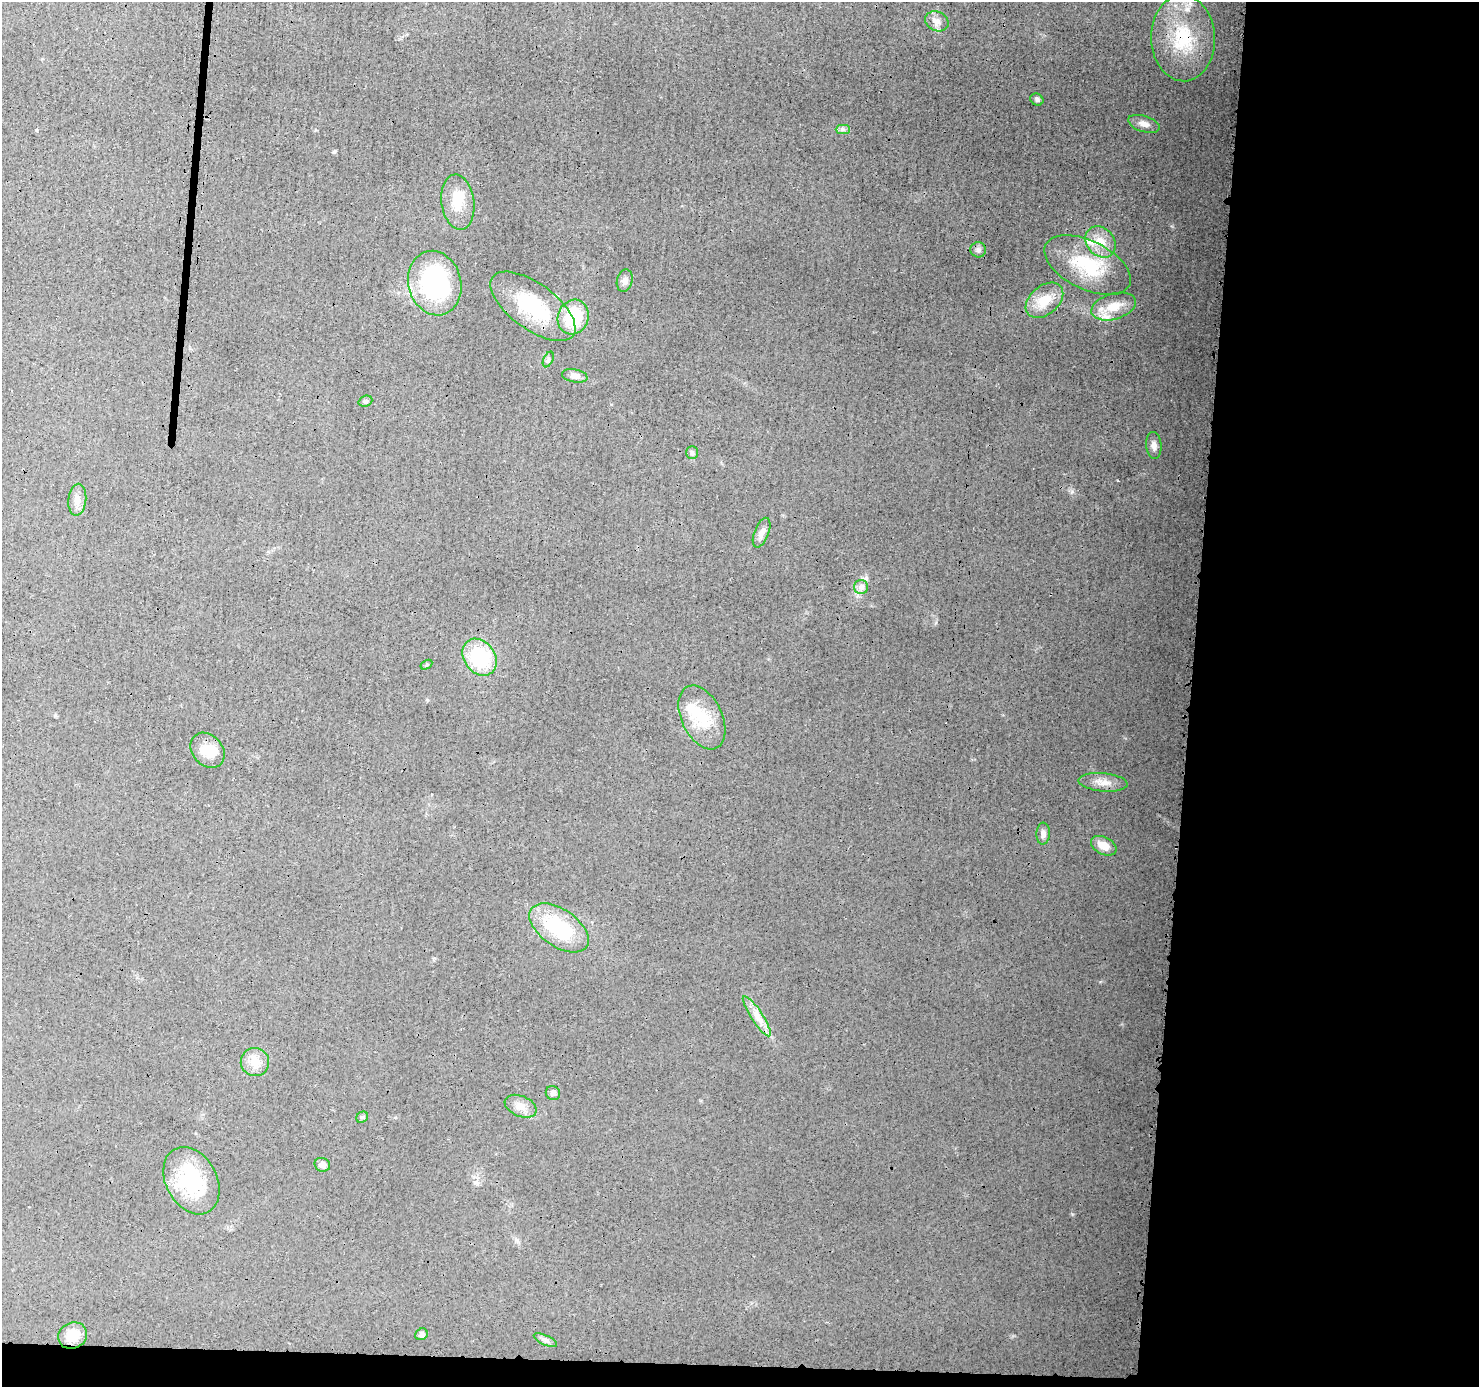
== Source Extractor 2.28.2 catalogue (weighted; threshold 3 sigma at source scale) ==
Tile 9 of 3 x 3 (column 3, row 3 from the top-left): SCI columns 2962-4438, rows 107-1491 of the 4448 x 4462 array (HDU 1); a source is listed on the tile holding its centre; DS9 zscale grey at full resolution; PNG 1481 x 1389 px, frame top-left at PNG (2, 2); each listed source drawn as its Kron ellipse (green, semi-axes under 4 px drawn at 4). Shown black and unused: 21% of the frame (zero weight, under 3 of 4 exposures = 1% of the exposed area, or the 3 px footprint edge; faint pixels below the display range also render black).
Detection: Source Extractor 2.28.2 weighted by HDU 2 'WHT'; one run over the whole footprint, this tile lists its part. Background 0.0142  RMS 0.0031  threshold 0.0138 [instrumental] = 3 sigma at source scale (4.5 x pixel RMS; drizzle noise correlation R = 1.50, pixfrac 1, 0.05/0.05 arcsec/px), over >= 5 px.
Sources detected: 45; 1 inside a brighter object's white glare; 1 cosmic-ray / hot-pixel residue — neither listed nor drawn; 2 inside a brighter listed object's ellipse — not listed separately; the other 41 listed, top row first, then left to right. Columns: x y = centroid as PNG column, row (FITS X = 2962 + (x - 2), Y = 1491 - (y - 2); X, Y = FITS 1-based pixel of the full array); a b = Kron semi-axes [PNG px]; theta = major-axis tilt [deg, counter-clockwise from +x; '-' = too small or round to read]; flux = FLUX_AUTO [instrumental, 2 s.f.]
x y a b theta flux
937 21 12 9 -25 2.4
1183 38 43 32 -88 23
1037 99 7 5 -33 0.71
1144 124 16 8 -18 2.2
843 129 7 4 0 0.76
458 202 28 16 -82 7.9
1100 242 17 13 -48 5.3
978 250 8 7 - 1.1
1088 265 46 24 -26 20
625 281 11 8 76 1.5
435 283 33 26 -76 39
1044 300 21 14 41 7.4
533 306 50 23 -36 21
1114 307 23 13 17 6.2
573 317 18 15 69 15
548 360 8 4 64 0.73
575 376 13 6 -11 1.6
365 401 7 5 21 0.6
1154 445 13 7 -85 1.8
692 452 6 5 - 0.68
77 500 16 9 84 2.3
761 533 15 7 69 1.7
861 587 7 7 - 1.2
480 657 20 15 -53 20
426 665 6 4 32 0.39
702 717 34 20 -64 12
208 750 19 15 -47 5.7
1103 782 24 9 -5 3.2
1043 834 11 7 86 1.3
1104 846 14 8 -27 3.8
559 928 34 18 -35 21
757 1016 24 6 -57 3.3
255 1062 14 14 - 4.4
553 1093 7 7 - 1.1
521 1106 17 10 -23 2.9
362 1117 6 5 - 0.54
322 1165 8 6 -21 1.5
191 1181 36 25 -62 19
421 1334 6 5 - 1.1
73 1336 15 13 24 5.3
545 1340 12 5 -25 1
Overlapping masked pixels (flux is a lower limit): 2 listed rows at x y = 1183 38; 573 317
Unlisted compact peaks at least as high as the median listed source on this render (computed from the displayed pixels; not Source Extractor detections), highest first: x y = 1072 491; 1072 1214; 936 623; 1100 982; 334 152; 1171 226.